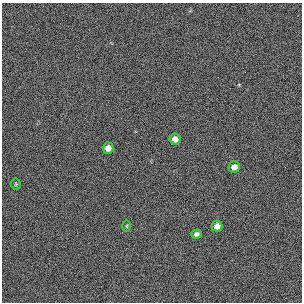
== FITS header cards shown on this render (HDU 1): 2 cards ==
NAXIS1  =                  300 / length of original image axis
NAXIS2  =                  300 / length of original image axis

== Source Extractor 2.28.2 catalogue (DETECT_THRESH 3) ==
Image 300 x 300 px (HDU 1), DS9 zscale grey, 1 PNG px = 1 image px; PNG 304 x 304 px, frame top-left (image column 1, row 300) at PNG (2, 3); each listed source drawn as its Kron ellipse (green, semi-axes under 4 px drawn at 4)
Background 385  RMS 67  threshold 200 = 3 sigma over >= 5 px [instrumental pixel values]
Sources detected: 7; all 7 listed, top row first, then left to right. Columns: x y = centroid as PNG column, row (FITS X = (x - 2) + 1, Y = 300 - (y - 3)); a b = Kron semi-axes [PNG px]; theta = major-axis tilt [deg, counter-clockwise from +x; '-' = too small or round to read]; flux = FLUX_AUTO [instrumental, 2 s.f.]
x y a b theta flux
175 139 5 5 - 26000
108 148 5 5 - 25000
234 167 5 5 - 25000
16 184 5 5 - 5900
127 226 6 4 89 5300
217 226 5 5 - 26000
196 234 5 4 - 11000